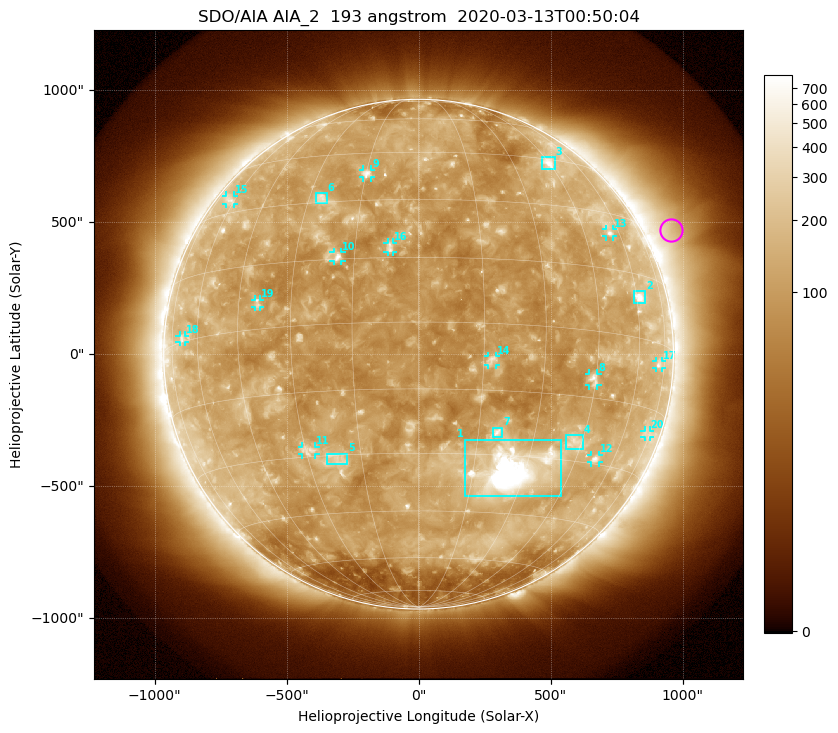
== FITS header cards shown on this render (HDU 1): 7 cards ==
TELESCOP= 'SDO/AIA'
INSTRUME= 'AIA_2'
WAVELNTH=                  193
WAVEUNIT= 'angstrom'
DATE-OBS= '2020-03-13T00:50:04.83'
CTYPE1  = 'HPLN-TAN'
CTYPE2  = 'HPLT-TAN'

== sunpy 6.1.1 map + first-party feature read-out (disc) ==
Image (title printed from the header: SDO/AIA AIA_2  193 angstrom  2020-03-13T00:50:04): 1024 x 1024 px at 2.4 arcsec/px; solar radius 966 arcsec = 402 px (full disc in frame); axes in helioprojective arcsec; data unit not stated in the header (colour bar unlabelled)
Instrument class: DISC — disc imager (sunpy class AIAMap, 193 A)
Bright regions (active regions / flare kernels): reference = the median radial profile (limb darkening/brightening removed); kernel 9 px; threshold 5 sigma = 173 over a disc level ~109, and >= 1.15x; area >= 12 px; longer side >= 10 px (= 24 arcsec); searched inside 0.97 R_sun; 21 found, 20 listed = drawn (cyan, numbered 1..; 13 of them under ~33 arcsec drawn as corner ticks so the feature stays visible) (cap 20 boxes per figure: the strongest are kept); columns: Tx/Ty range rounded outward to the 5 arcsec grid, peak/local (2 s.f.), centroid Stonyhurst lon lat
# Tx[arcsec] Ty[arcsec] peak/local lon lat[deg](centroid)
1 175..540 -540..-325 18 +26 -33
2 815..860 195..240 8.1 +62 +10
3 465..515 700..750 4.9 +45 +44
4 560..625 -360..-305 3.6 +43 -26
5 -345..-270 -420..-375 3.3 -21 -31
6 -390..-345 570..610 3.9 -26 +31
7 280..320 -315..-275 5.1 +20 -25
8 645..680 -120..-75 4.9 +44 -11
9 -210..-180 670..700 5 -15 +38
10 -325..-290 350..390 5.9 -19 +16
11 -445..-390 -380..-350 3.5 -29 -28
12 650..685 -410..-380 4.5 +52 -29
13 710..740 445..475 4 +55 +24
14 265..295 -40..-5 4 +17 -8
15 -730..-700 565..600 2.7 -63 +34
16 -120..-95 385..425 4.1 -7 +17
17 900..925 -55..-25 2.8 +71 -5
18 -905..-885 45..70 2.7 -68 +1
19 -620..-600 180..210 3.1 -39 +6
20 855..875 -315..-290 2.3 +73 -21
Off-limb structures (1.02-1.3 R_sun): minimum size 162 px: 4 found; the strongest spans PA ~270..315 deg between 1.02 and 1.3 R_sun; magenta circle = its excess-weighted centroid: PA ~295 deg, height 1.1 R_sun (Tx ~955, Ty ~470 arcsec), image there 2.4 x the reference